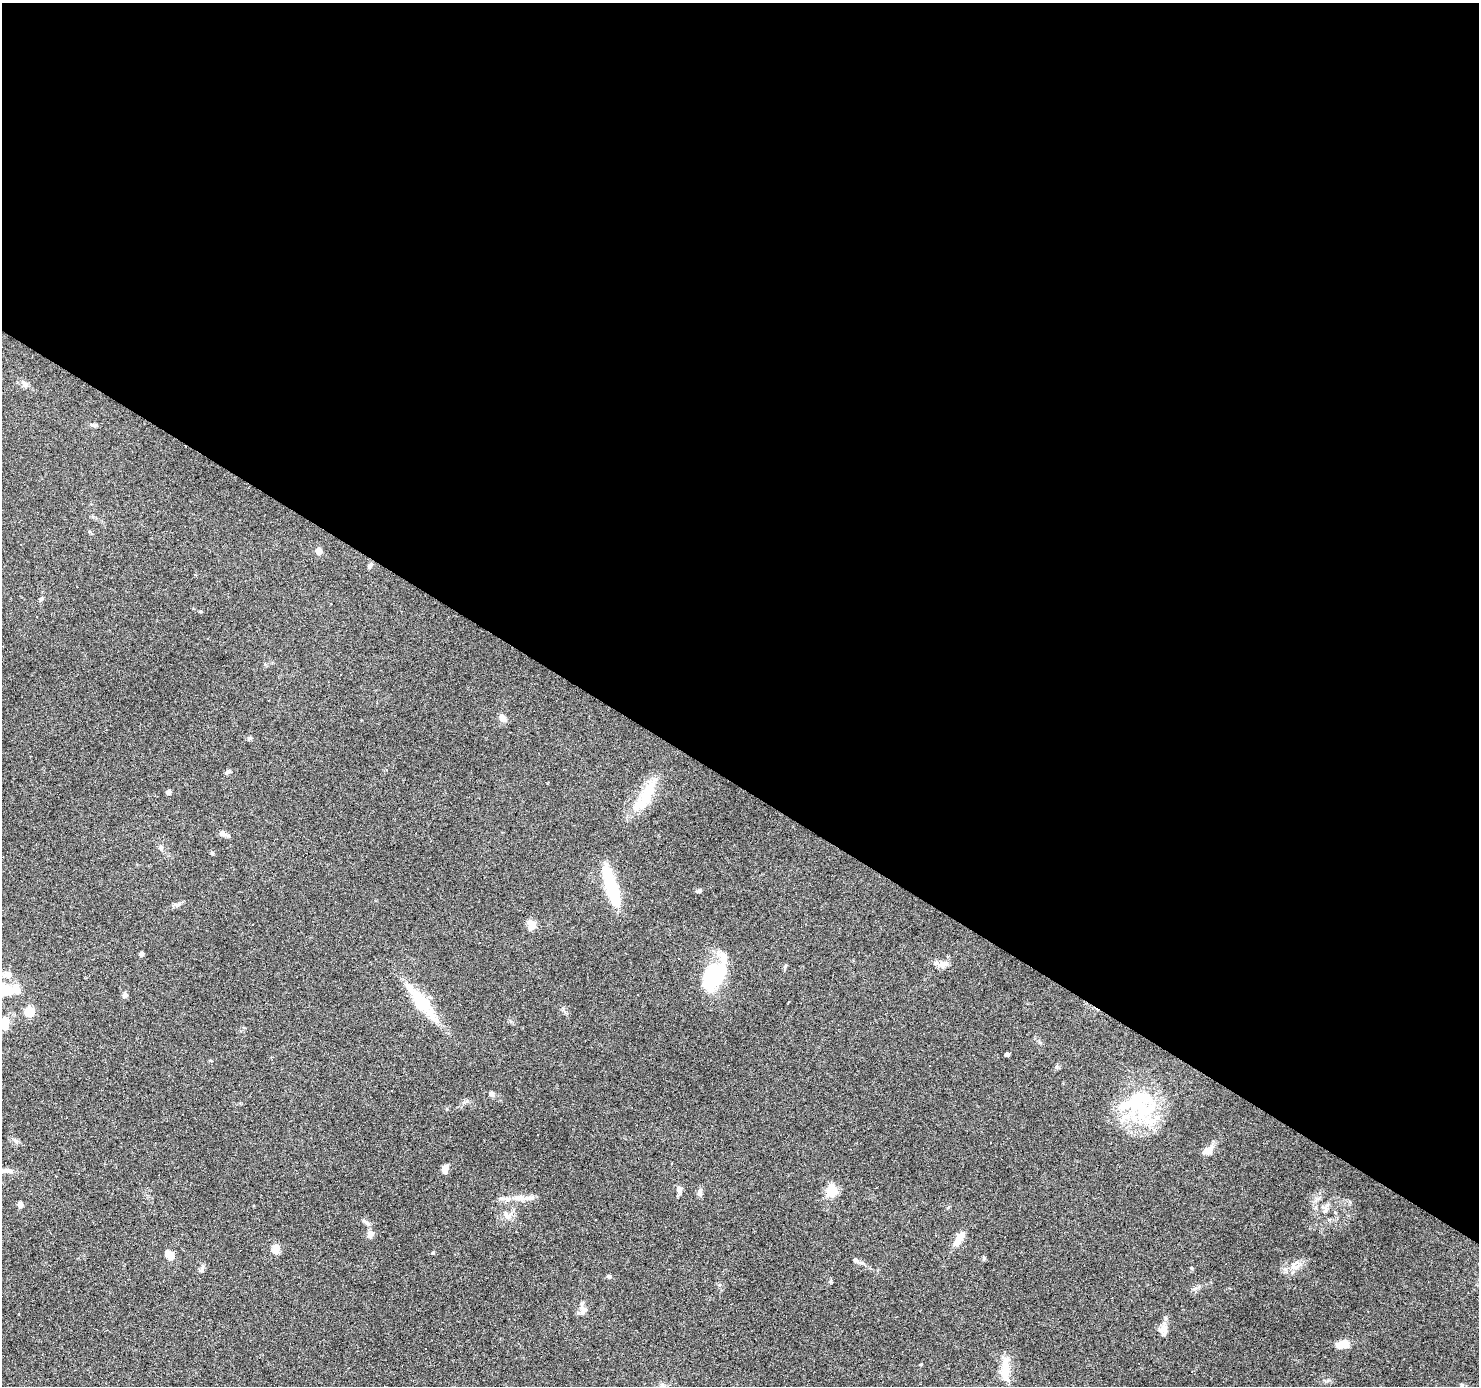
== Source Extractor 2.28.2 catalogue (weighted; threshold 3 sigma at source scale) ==
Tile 3 of 4 x 4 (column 3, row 1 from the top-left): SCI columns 2953-4429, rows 4336-5719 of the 5908 x 5969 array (HDU 1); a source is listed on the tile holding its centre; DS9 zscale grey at full resolution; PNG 1481 x 1388 px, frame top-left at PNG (2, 3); no overlay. Shown black and unused: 57% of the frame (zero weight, under 3 of 6 exposures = <1% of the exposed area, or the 3 px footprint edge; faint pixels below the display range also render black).
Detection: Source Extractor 2.28.2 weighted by HDU 2 'WHT'; one run over the whole footprint, this tile lists its part. Background 0.075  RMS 0.0042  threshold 0.017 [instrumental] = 3 sigma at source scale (4.09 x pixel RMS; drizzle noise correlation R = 1.36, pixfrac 0.8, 0.0396/0.0396 arcsec/px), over >= 5 px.
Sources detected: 97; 5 inside a brighter object's white glare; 25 cosmic-ray / hot-pixel residue — not listed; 6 inside a brighter listed object's ellipse — not listed separately; the other 61 listed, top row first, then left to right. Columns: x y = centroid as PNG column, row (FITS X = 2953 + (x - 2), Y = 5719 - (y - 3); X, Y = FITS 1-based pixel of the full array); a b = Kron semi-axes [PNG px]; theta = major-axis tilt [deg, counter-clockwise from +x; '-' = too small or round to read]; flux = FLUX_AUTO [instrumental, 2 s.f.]
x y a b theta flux
25 384 10 7 -48 1.6
94 425 9 5 9 0.83
319 551 6 6 - 2.8
370 566 8 5 57 1
42 599 7 5 33 0.61
502 717 11 7 -50 2.5
250 738 6 5 - 0.83
386 770 4 4 - 0.4
227 772 7 5 42 1
169 792 5 4 - 1.5
647 794 44 16 61 14
155 796 3 3 - 0.86
222 833 8 7 - 1.9
161 848 8 7 - 1.1
212 853 5 4 - 0.5
699 891 7 5 27 0.8
614 894 49 11 -75 20
176 905 8 4 -19 0.76
531 925 13 10 -90 3.5
141 954 4 4 - 1.3
943 964 14 9 5 3.1
785 966 7 4 47 0.62
713 976 26 19 54 36
15 989 76 18 -8 12
125 995 6 5 - 1.6
421 1002 51 17 -51 18
29 1011 9 8 - 7.7
4 1023 11 8 -83 8
1007 1055 3 3 - 120
1056 1067 6 6 - 0.72
491 1094 7 6 - 1.2
1138 1106 62 28 -48 30
537 1135 3 2 - 0.59
1208 1151 15 10 24 3.3
445 1169 9 7 87 2.6
7 1171 15 7 -3 2.6
679 1189 9 8 - 1.7
832 1190 16 12 -90 6.9
700 1192 12 6 82 1.4
518 1198 14 8 -3 3.1
20 1204 7 5 -61 1.5
1324 1209 15 8 -63 2.9
507 1215 14 8 -33 2.6
365 1222 16 4 -34 1.1
370 1234 10 7 74 2.5
959 1239 22 9 60 4.7
275 1249 9 7 -84 4.5
433 1253 4 3 - 0.45
169 1255 10 7 -43 4.8
984 1258 7 4 90 0.53
856 1260 9 6 -24 1.3
1294 1267 13 10 -16 3.5
1191 1268 5 5 - 0.46
202 1269 11 6 71 1.3
609 1276 6 5 - 0.7
831 1281 6 4 70 0.54
584 1309 12 11 - 2.3
1163 1329 19 10 89 3.2
1342 1344 14 8 12 6
921 1364 5 3 - 0.33
1005 1369 27 9 90 9.4
Isophote crosses this tile's border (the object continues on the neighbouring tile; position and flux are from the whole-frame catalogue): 2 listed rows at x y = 15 989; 4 1023
Unlisted compact peaks at least as high as the median listed source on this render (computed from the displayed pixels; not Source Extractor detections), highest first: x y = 16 1141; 447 1109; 1350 1202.